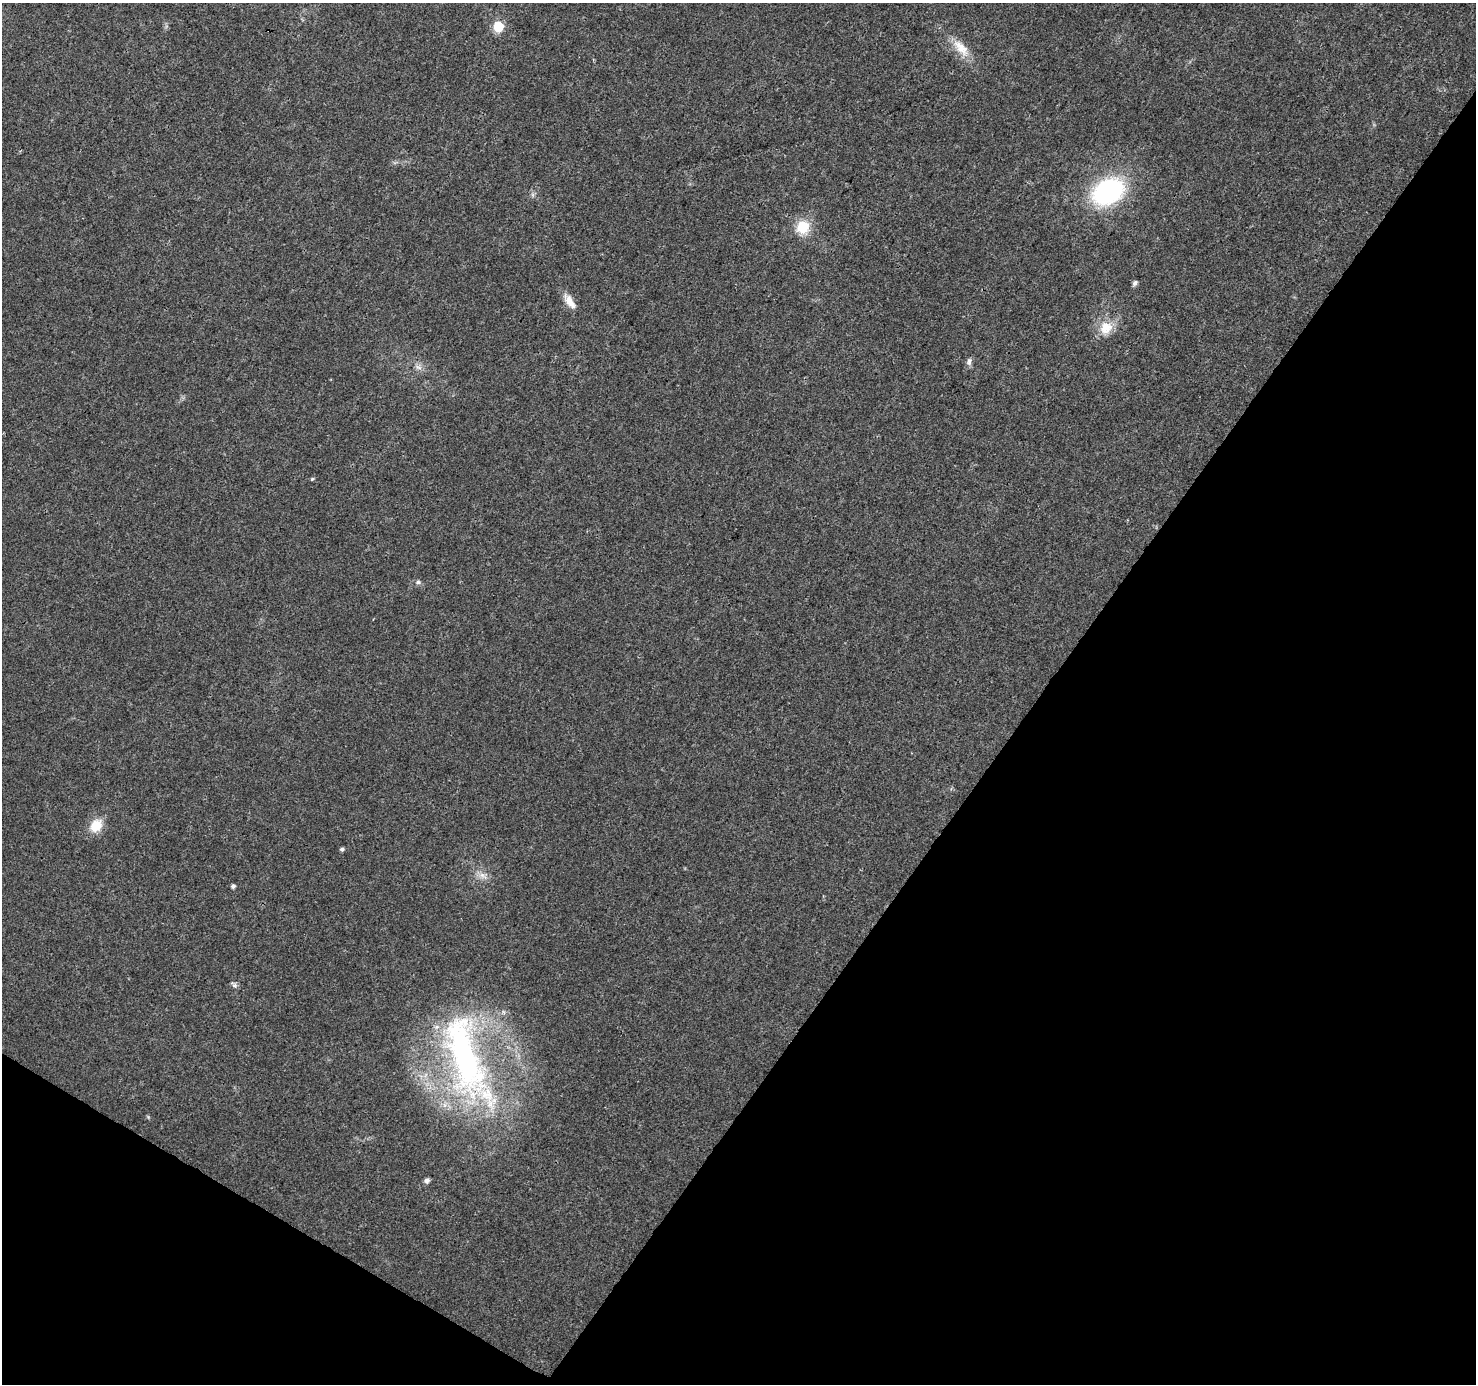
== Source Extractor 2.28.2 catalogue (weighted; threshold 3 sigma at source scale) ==
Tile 15 of 4 x 4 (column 3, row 4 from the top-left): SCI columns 2958-4431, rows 256-1637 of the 5906 x 5969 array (HDU 1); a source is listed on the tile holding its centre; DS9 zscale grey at full resolution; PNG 1478 x 1386 px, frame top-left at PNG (2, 3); no overlay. Shown black and unused: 34% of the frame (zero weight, under 3 of 4 exposures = <1% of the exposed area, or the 3 px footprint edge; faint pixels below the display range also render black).
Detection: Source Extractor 2.28.2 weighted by HDU 2 'WHT'; one run over the whole footprint, this tile lists its part. Background 0.0264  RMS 0.0033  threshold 0.0148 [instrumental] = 3 sigma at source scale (4.5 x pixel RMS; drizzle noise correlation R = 1.50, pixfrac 1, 0.0396/0.0396 arcsec/px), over >= 5 px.
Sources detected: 18; all 18 listed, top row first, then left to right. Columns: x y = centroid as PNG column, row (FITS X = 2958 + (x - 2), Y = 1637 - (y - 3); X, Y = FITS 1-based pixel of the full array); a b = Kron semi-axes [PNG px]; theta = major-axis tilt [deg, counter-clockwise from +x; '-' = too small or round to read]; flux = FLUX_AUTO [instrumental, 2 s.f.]
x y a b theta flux
498 27 6 6 - 22
961 48 29 12 -48 6.2
1108 192 27 19 28 54
803 227 6 6 - 22
1135 283 6 5 - 1.2
569 301 23 9 -54 3.6
1106 328 19 17 62 6.3
969 361 11 6 84 1.1
418 367 10 6 -29 1.3
312 479 4 4 - 0.45
418 582 7 5 0 0.75
96 825 16 12 54 6.3
342 849 4 4 - 0.7
482 875 7 7 - 1.6
233 886 4 4 - 0.92
234 985 9 6 -45 0.86
465 1058 124 38 -71 110
427 1180 6 5 - 1.2